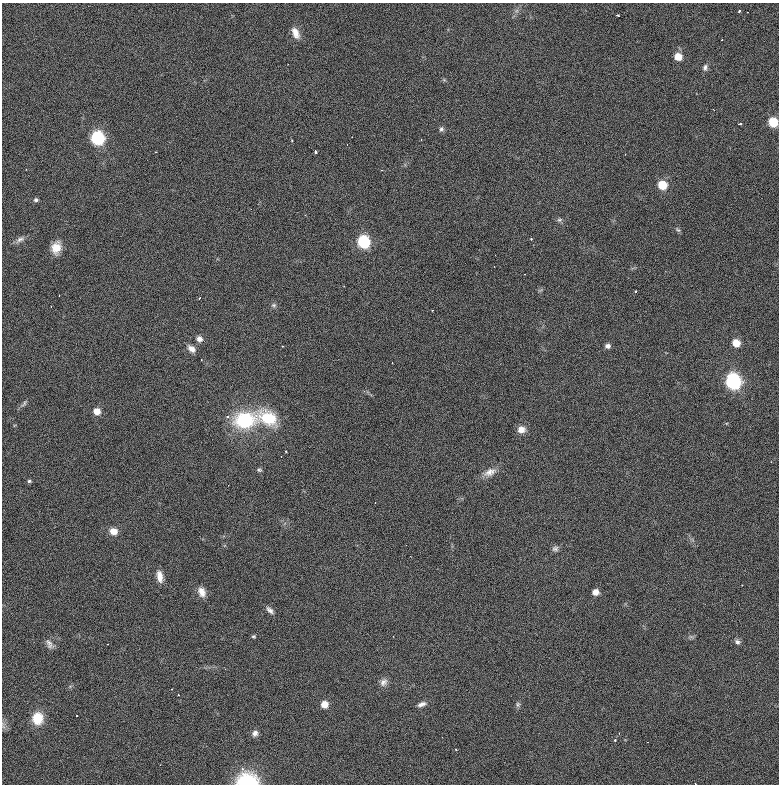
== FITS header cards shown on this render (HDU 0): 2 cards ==
NAXIS1  =                  777 / length of data axis 1
NAXIS2  =                  782 / length of data axis 2

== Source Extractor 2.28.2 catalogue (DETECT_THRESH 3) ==
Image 777 x 782 px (HDU 0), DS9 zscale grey, 1 PNG px = 1 image px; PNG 781 x 786 px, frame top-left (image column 1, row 782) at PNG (2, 3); no overlay
Background 1270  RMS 28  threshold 84.6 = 3 sigma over >= 5 px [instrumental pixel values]
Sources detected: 79; all 79 listed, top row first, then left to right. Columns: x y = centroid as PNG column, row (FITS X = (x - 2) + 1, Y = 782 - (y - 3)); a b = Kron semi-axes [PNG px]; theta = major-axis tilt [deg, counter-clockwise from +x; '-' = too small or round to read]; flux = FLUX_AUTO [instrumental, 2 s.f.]
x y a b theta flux
739 11 3 3 - 4900
617 15 4 3 - 7900
295 33 14 8 -66 16000
678 57 5 5 - 38000
288 64 2 2 - 1200
705 67 8 6 76 5800
714 110 3 2 - 900
773 122 6 6 - 100000
740 124 4 2 - 2200
441 129 7 6 - 4700
352 137 2 2 - 1200
97 138 6 6 - 390000
421 139 2 2 - 1700
292 141 3 2 - 2700
156 152 2 2 - 1300
316 152 3 3 - 4000
625 154 2 2 - 1100
662 185 6 5 - 79000
36 200 6 5 - 4200
251 209 2 2 - 1000
305 215 2 2 - 1200
559 220 8 6 0 4100
678 230 8 4 -44 3100
20 239 13 6 23 8200
531 239 2 2 - 8600
363 242 6 6 - 310000
56 248 12 9 78 27000
494 266 2 2 - 1000
524 274 3 2 - 1900
636 291 3 2 - 2800
59 296 2 2 - 1800
199 298 4 3 - 1400
274 305 7 5 -1 4200
433 310 2 2 - 1600
199 339 7 6 - 9100
736 343 5 5 - 44000
283 346 2 2 - 1200
608 346 6 5 - 7700
191 349 10 6 -38 11000
392 363 3 2 - 2000
733 381 7 7 - 640000
24 403 11 4 54 5100
97 411 5 5 - 28000
228 417 4 3 - 5400
268 418 22 14 -29 81000
245 420 25 18 9 130000
521 429 9 8 - 16000
286 451 3 2 - 2100
281 457 3 2 - 10000
259 470 6 5 - 3300
490 472 18 10 24 18000
29 481 5 4 - 3400
113 531 8 7 - 19000
555 549 9 7 12 6000
160 576 14 7 -81 16000
742 585 3 2 - 1400
202 592 12 8 -65 15000
595 592 5 5 - 21000
270 610 11 5 -44 7200
253 636 5 4 - 2600
691 637 7 4 -19 3400
737 642 8 6 -30 5500
49 644 15 7 -56 8600
108 644 3 2 - 3600
383 682 12 9 54 9800
171 689 3 2 - 1000
324 704 5 5 - 32000
422 704 12 6 17 8400
518 704 7 6 - 4000
37 718 12 10 86 48000
3 725 12 3 -81 4600
255 733 8 7 - 7700
442 737 2 2 - 850
615 740 4 3 - 3500
456 749 3 3 - 1700
160 765 2 2 - 1100
242 768 5 4 - 3500
247 781 21 14 1 94000
695 784 3 2 - 1500
At the frame edge (FLAGS 8, measured only in part): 3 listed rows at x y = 773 122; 247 781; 695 784